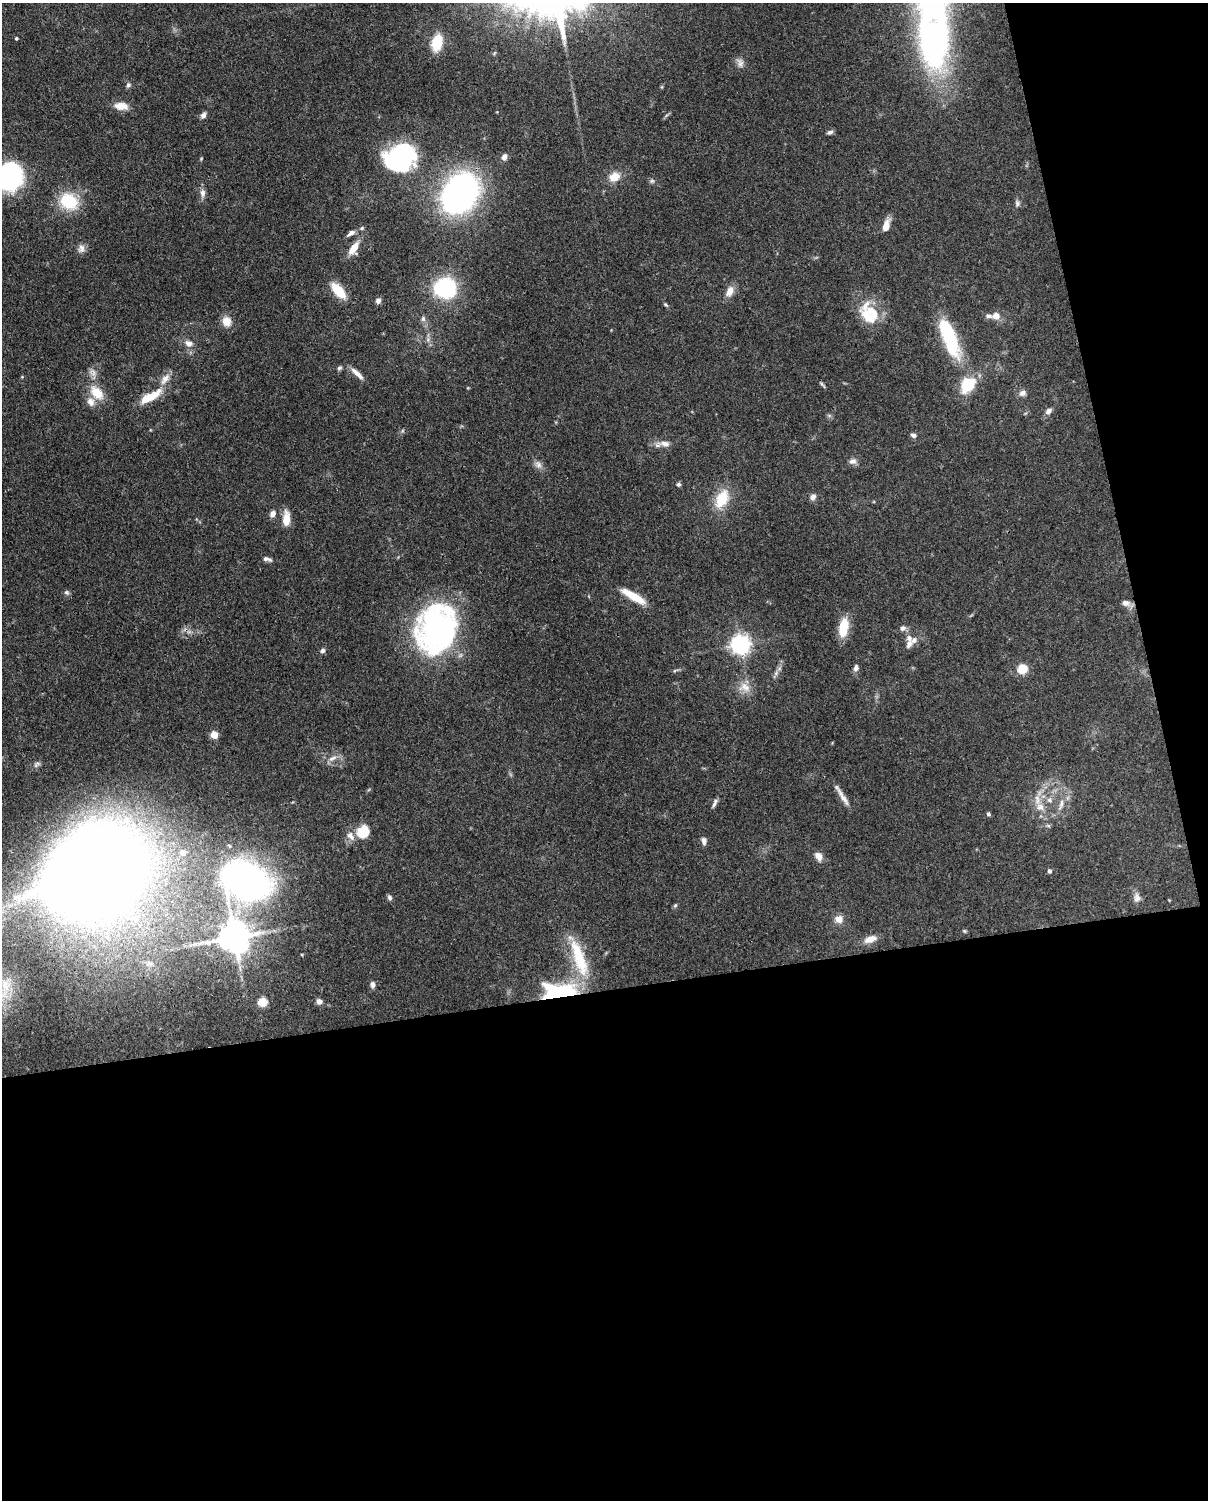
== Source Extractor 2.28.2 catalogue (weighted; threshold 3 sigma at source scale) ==
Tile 12 of 4 x 3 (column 4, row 3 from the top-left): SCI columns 3711-4916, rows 154-1651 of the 5005 x 4918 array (HDU 1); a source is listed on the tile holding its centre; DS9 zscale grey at full resolution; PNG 1210 x 1502 px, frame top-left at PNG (2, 3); no overlay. Shown black and unused: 39% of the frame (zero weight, under 3 of 4 exposures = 7% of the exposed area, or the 3 px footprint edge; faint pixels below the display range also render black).
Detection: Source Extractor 2.28.2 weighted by HDU 2 'WHT'; one run over the whole footprint, this tile lists its part. Background 0.109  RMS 0.0041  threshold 0.0184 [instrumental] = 3 sigma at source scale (4.5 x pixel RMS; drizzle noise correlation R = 1.50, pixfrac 1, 0.05/0.05 arcsec/px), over >= 5 px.
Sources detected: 106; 2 inside a brighter object's white glare — not listed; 10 inside a brighter listed object's ellipse — not listed separately; the other 94 listed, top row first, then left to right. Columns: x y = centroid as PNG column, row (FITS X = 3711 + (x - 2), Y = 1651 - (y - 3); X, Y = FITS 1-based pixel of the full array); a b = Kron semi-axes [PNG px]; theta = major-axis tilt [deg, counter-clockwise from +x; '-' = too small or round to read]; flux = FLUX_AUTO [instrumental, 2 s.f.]
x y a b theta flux
934 33 133 36 -87 160
16 38 3 3 - 0.56
437 43 15 9 77 13
740 63 14 8 -71 2.1
128 85 6 6 - 0.99
121 106 17 9 -7 4.5
203 115 7 6 - 1.7
830 132 8 5 26 0.99
504 157 9 7 69 1.7
397 158 41 28 5 47
8 177 29 25 -47 51
614 177 12 10 28 5.7
652 181 7 6 - 0.85
203 193 12 7 -87 2.1
460 193 27 20 55 180
69 201 23 19 -35 16
1017 203 9 6 -82 1.1
886 226 14 7 71 4.2
362 228 6 5 - 0.59
351 233 10 5 32 1.9
354 248 17 9 60 5.6
81 249 12 9 70 2.1
445 288 27 25 -9 29
338 290 16 8 -48 12
730 291 13 8 62 3.9
378 301 7 6 - 1.5
666 305 8 4 -44 0.63
871 312 27 21 -17 13
996 316 10 10 - 3
423 319 8 6 -90 1.3
227 321 12 11 - 4.5
946 330 55 16 -64 25
189 343 11 8 -20 2.5
339 368 7 5 30 0.82
93 372 14 8 -64 2.3
357 373 21 6 -43 3
165 379 18 9 50 3.6
822 385 12 3 -48 0.72
968 385 20 15 54 13
97 393 21 13 -46 8.5
1022 393 10 8 17 1.8
149 397 24 8 29 11
1048 411 9 6 44 1.7
913 435 7 6 - 1.2
665 443 15 7 -6 2.9
853 461 10 7 16 1.8
538 465 12 9 -51 2.1
678 484 6 5 - 0.8
813 497 8 7 - 1.7
722 499 25 14 63 12
273 514 8 6 59 2
286 519 16 8 88 5.8
267 559 12 5 -15 1.4
67 593 7 6 - 0.93
633 596 28 7 -30 10
1126 603 12 8 -10 2.2
844 627 18 8 79 12
903 628 9 7 22 1.4
436 629 49 38 75 110
909 638 9 8 - 2.1
740 644 7 7 - 230
322 651 6 6 - 1.1
856 668 9 6 73 1.3
1022 669 5 5 - 28
776 673 8 5 46 1.2
744 687 17 13 -12 5
214 735 5 5 - 10
332 758 14 6 21 2.4
37 764 10 6 27 1.1
843 797 30 5 -58 3.3
1037 800 16 7 -85 3.2
1049 800 8 7 - 1.6
714 803 13 4 72 1.3
1061 804 18 5 73 2.7
988 814 4 4 - 0.79
363 832 14 12 49 9.4
704 841 10 6 -80 1.5
183 852 6 6 - 2.8
818 856 11 7 -58 3
98 870 63 49 38 1300
1049 871 5 4 - 0.99
245 880 29 22 -27 210
390 897 7 5 -68 1.1
1137 898 13 9 -87 2.2
675 905 6 5 - 0.57
839 919 11 10 - 3
964 931 5 4 - 0.52
234 937 9 9 - 880
870 939 16 8 18 4
579 958 56 15 -71 21
372 985 8 5 89 1.4
559 993 35 20 -3 44
319 1001 7 7 - 1.7
262 1002 5 5 - 20
Overlapping masked pixels (flux is a lower limit): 1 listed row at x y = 559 993
Isophote crosses this tile's border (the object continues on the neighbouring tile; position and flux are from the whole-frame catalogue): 2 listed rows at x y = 934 33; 8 177